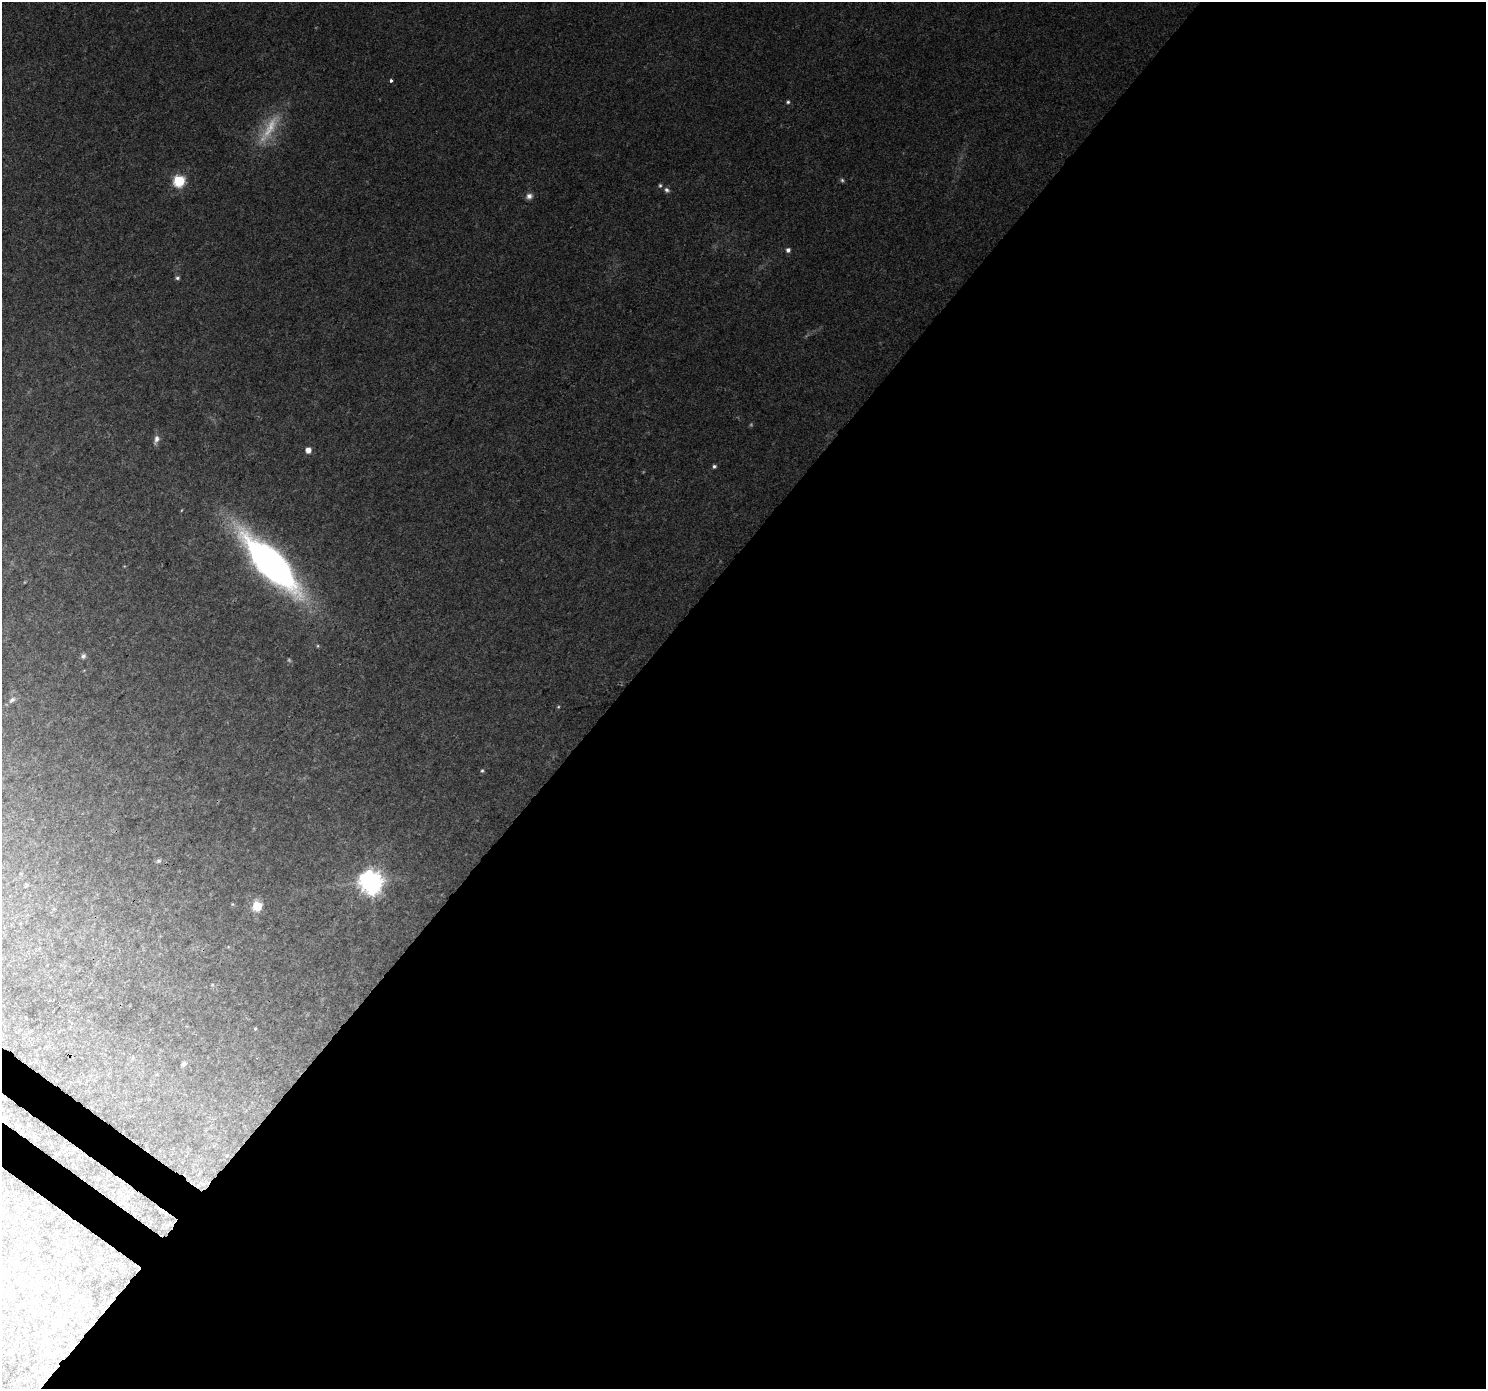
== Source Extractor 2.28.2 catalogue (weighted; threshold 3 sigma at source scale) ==
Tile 12 of 4 x 4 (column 4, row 3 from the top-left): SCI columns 4496-5979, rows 1678-3064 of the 6017 x 6062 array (HDU 1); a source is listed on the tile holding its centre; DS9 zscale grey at full resolution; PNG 1488 x 1391 px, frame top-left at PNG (2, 2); no overlay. Shown black and unused: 59% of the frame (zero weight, under 3 of 4 exposures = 5% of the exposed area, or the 3 px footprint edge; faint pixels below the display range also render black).
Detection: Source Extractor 2.28.2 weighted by HDU 2 'WHT'; one run over the whole footprint, this tile lists its part. Background 0.0561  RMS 0.0057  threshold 0.0257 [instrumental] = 3 sigma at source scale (4.5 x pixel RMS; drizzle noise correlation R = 1.50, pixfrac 1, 0.0396/0.0396 arcsec/px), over >= 5 px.
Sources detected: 32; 3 too faint to see at this stretch — not listed; the other 29 listed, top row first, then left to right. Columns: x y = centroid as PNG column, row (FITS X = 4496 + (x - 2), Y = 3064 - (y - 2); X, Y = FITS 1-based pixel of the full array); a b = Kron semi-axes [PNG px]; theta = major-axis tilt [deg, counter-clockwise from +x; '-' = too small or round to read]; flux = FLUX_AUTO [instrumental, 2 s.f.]
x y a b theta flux
391 80 3 3 - 1.8
788 102 5 5 - 1.1
842 180 6 5 - 0.99
179 181 6 6 - 68
660 185 6 4 76 0.96
667 190 8 6 -45 1.9
529 196 9 8 - 2.7
788 250 5 5 - 2.1
177 278 6 5 - 1.4
156 439 14 6 71 3.1
308 450 5 5 - 5.4
714 466 5 4 - 1.2
271 563 59 20 -46 280
83 656 7 6 - 1.6
12 700 11 6 40 2
558 707 5 4 - 0.62
482 771 6 4 74 0.92
158 861 7 6 - 1.2
371 882 8 8 - 560
26 885 6 4 61 0.67
232 904 5 4 - 0.57
257 906 6 5 - 35
255 1028 4 3 - 0.66
184 1064 6 5 - 1.4
18 1126 6 4 -90 0.71
227 1155 5 3 - 0.43
40 1290 7 6 - 2.9
66 1291 7 5 88 1.3
56 1322 11 7 -23 2.8
Overlapping masked pixels (flux is a lower limit): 1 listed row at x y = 271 563